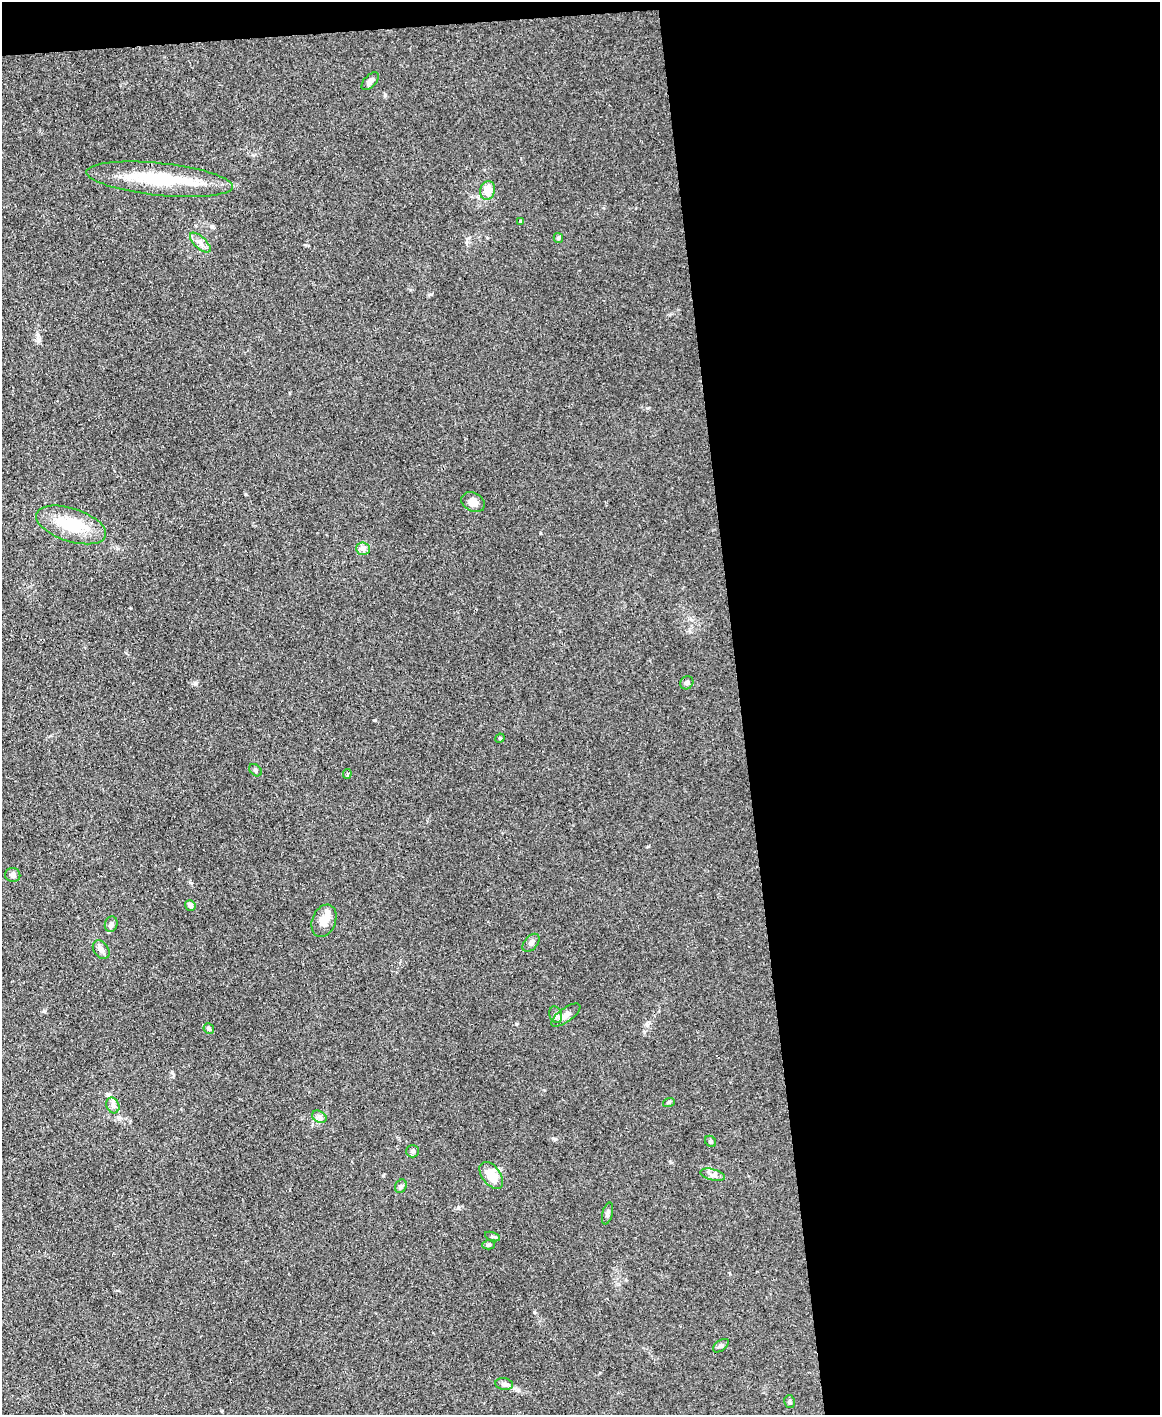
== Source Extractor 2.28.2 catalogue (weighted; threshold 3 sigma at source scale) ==
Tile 4 of 4 x 3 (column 4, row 1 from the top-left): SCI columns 3474-4631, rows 3070-4482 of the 4631 x 4616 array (HDU 1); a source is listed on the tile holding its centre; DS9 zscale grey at full resolution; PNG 1162 x 1417 px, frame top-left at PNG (2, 2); each listed source drawn as its Kron ellipse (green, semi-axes under 4 px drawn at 4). Shown black and unused: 37% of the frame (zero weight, under 3 of 4 exposures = <1% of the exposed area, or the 3 px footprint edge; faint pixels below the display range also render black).
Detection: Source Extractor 2.28.2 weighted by HDU 2 'WHT'; one run over the whole footprint, this tile lists its part. Background 0.133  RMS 0.0076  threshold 0.0342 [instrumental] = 3 sigma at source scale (4.5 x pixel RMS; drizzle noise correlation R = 1.50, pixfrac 1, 0.05/0.05 arcsec/px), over >= 5 px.
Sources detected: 37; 1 inside a brighter listed object's ellipse — not listed separately; the other 36 listed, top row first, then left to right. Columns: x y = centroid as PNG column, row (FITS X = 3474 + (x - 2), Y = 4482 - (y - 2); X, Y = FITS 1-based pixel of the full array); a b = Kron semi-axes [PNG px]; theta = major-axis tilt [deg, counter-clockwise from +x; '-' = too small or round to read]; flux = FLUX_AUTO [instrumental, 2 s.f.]
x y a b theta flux
370 81 11 6 46 3.3
160 179 73 16 -6 49
488 190 9 7 72 12
521 221 3 3 - 1.2
558 238 5 4 - 1
200 243 13 6 -44 4
473 502 12 9 -28 5.5
71 525 36 16 -18 31
363 549 7 6 - 2.4
687 683 7 6 - 1.9
500 738 5 4 - 0.81
256 770 7 5 -42 1.5
347 774 5 4 - 1.1
13 875 7 7 - 2.6
190 905 5 5 - 2.4
324 921 17 11 68 8.1
111 924 8 6 76 2.7
531 943 10 6 50 2.5
101 950 10 7 -55 3.1
556 1015 8 6 -69 2.2
566 1015 17 7 35 4.8
209 1029 5 5 - 1.6
669 1102 6 4 18 0.92
113 1105 8 6 -69 2.8
319 1117 8 5 -29 2.3
711 1141 6 5 - 1.5
413 1151 6 6 - 2
491 1175 15 9 -53 14
713 1175 12 5 -14 3.1
401 1186 7 5 61 1.6
608 1213 11 5 76 2
492 1237 8 3 -19 1.2
489 1245 6 4 0 1.2
721 1346 9 5 35 1.7
504 1384 9 5 -9 2.3
789 1402 6 5 - 1.4
Unlisted compact peaks at least as high as the median listed source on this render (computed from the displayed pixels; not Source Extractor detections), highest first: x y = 195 683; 534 1312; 374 720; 516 1024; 647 408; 458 1208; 431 294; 648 846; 540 533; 555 1139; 383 1176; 245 494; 172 1072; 385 95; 44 1011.